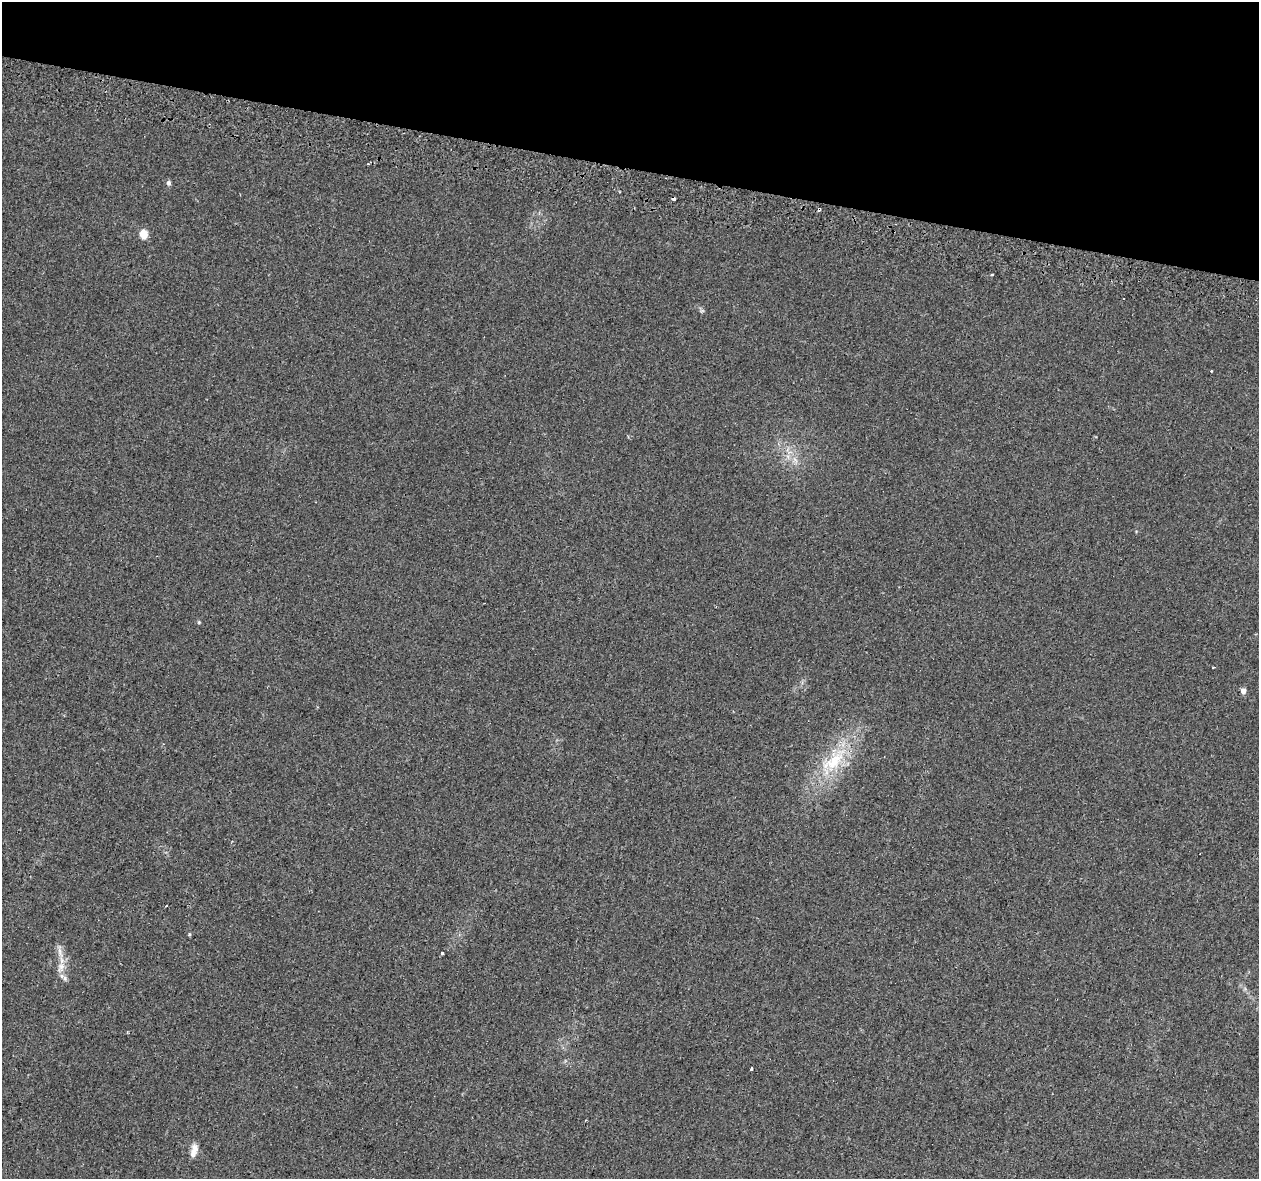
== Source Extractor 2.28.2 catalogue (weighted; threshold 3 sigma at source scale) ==
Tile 2 of 4 x 4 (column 2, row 1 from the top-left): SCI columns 1316-2572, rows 3873-5049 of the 5135 x 5332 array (HDU 1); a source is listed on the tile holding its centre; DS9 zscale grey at full resolution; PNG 1261 x 1181 px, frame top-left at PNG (2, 2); no overlay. Shown black and unused: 14% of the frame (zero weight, under 2 of 3 exposures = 4% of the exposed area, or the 3 px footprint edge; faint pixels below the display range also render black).
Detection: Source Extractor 2.28.2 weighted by HDU 2 'WHT'; one run over the whole footprint, this tile lists its part. Background 0.0306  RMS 0.0051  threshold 0.0229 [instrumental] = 3 sigma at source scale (4.5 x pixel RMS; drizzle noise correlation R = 1.50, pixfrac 1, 0.0396/0.0396 arcsec/px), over >= 5 px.
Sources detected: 17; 3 cosmic-ray / hot-pixel residue — not listed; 1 inside a brighter listed object's ellipse — not listed separately; the other 13 listed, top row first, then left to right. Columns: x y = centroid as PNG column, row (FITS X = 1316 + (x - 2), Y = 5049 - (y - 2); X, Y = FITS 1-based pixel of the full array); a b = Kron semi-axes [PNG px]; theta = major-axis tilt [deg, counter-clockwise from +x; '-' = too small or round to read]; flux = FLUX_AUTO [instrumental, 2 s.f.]
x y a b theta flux
168 183 6 6 - 1.1
674 199 3 3 - 2.4
143 234 5 5 - 12
992 275 3 3 - 1.1
1243 691 4 4 - 3.8
834 761 39 19 45 25
166 906 3 2 - 0.32
60 952 16 4 -75 2.7
442 953 3 3 - 1.5
61 967 13 9 68 4
65 978 8 6 -71 1.4
751 1068 3 3 - 2
195 1148 11 9 -77 3.3
Overlapping masked pixels (flux is a lower limit): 1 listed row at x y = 674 199